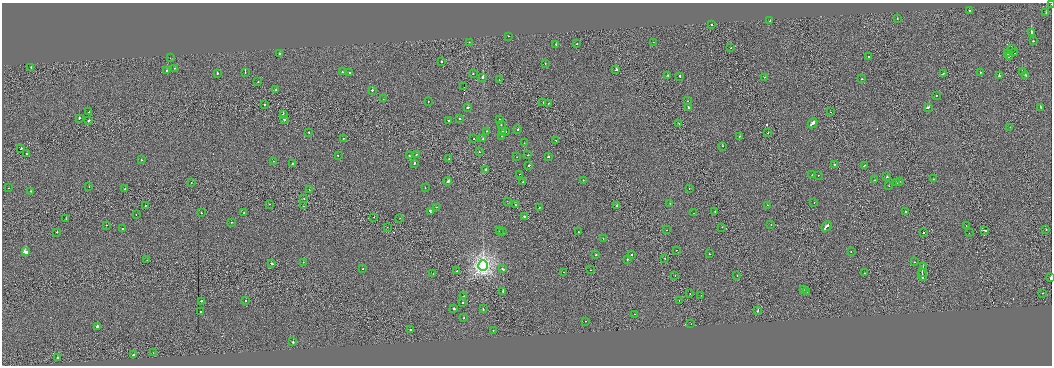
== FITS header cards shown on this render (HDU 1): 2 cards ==
NAXIS1  =                 2100
NAXIS2  =                  727

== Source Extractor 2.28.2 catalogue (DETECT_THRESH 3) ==
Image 2100 x 727 px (HDU 1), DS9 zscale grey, zoomed out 1/2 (1 PNG px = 2 x 2 image px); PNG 1054 x 368 px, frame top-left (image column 1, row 726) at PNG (2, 3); each listed source drawn as its Kron ellipse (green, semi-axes under 4 px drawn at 4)
Background -0.00311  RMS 0.2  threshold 0.603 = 3 sigma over >= 5 px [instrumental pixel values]
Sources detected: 232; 16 cannot appear on this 1/2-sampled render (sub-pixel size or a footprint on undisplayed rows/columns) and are neither listed nor drawn; the other 216 listed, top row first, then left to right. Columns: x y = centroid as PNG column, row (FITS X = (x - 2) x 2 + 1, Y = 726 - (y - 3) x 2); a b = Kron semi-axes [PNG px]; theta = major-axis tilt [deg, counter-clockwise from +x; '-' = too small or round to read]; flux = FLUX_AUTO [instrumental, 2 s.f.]
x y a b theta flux
1051 4 2 1 - 59
969 10 2 2 - 310
1046 13 2 1 - 120
897 19 2 2 - 71
770 21 2 2 - 75
711 25 2 1 - 250
1031 32 2 2 - 820
508 36 2 1 - 70
1033 41 2 2 - 120
469 42 2 1 - 45
653 42 2 2 - 47
556 44 2 2 - 93
577 44 2 1 - 140
731 48 2 1 - 78
1012 49 2 1 - 87
1014 53 2 1 - 120
280 54 2 2 - 290
1007 54 3 1 - 1300
868 57 2 2 - 110
1009 57 3 2 - 290
170 58 2 1 - 13
441 61 2 2 - 130
545 63 2 1 - 39
31 67 2 2 - 82
175 68 2 2 - 100
616 70 3 2 - 700
167 71 2 2 - 170
1022 71 2 1 - 200
245 72 2 1 - 330
342 72 2 2 - 110
350 72 2 2 - 140
981 72 2 2 - 140
217 73 2 2 - 190
473 74 2 2 - 65
943 74 3 2 - 290
668 75 2 2 - 82
1025 75 3 2 - 220
680 76 2 2 - 200
999 76 2 2 - 550
483 77 2 2 - 600
765 77 2 1 - 79
862 79 2 2 - 140
499 80 2 1 - 80
258 82 2 2 - 99
464 87 2 1 - 72000
276 90 2 2 - 1000
372 90 2 2 - 160
936 95 2 2 - 840
383 99 2 1 - 54
428 101 2 1 - 55
688 101 2 1 - 130
543 103 2 1 - 71
548 103 2 1 - 190
265 104 2 1 - 130
468 107 3 2 - 260
928 107 3 2 - 390
1041 107 3 2 - 310
689 108 4 2 - 750
89 112 2 2 - 88
830 112 2 1 - 60
283 114 2 2 - 850
79 118 2 2 - 140
460 118 2 2 - 200
284 119 2 2 - 360
449 120 2 2 - 250
500 120 2 2 - 97
88 121 2 2 - 250
679 123 2 1 - 68
812 123 5 2 - 2600
501 125 2 2 - 150
1010 127 2 1 - 110
518 129 2 2 - 270
487 131 2 2 - 80
309 132 2 2 - 92
502 132 2 2 - 81
506 132 2 1 - 74
768 133 2 2 - 140
502 136 2 2 - 110
739 136 2 2 - 77
343 138 2 2 - 200
474 139 2 1 - 110
483 139 2 2 - 140
556 140 2 1 - 290
524 143 2 1 - 90
722 146 2 2 - 250
21 149 2 2 - 200
479 152 2 2 - 83
27 153 2 2 - 200
338 155 2 2 - 60
416 155 3 2 - 300
528 155 2 2 - 180
409 156 2 2 - 130
517 157 2 1 - 52
548 157 2 2 - 230
449 159 2 1 - 64
141 160 2 2 - 80
273 161 2 1 - 38
292 163 2 2 - 130
414 163 2 2 - 320
834 164 2 2 - 190
529 165 2 2 - 140
864 166 2 1 - 110
486 170 2 2 - 190
520 174 2 2 - 52
812 175 2 2 - 42
818 175 2 2 - 100
887 177 2 2 - 130
933 179 2 1 - 44
583 180 2 1 - 71
874 180 2 1 - 130
448 181 4 2 - 390
523 182 2 1 - 70
899 182 2 1 - 69
191 183 2 1 - 59
896 183 2 2 - 160
889 186 2 2 - 60
89 187 2 2 - 51
9 188 2 2 - 180
425 188 2 1 - 74
689 188 2 2 - 99
125 189 2 1 - 64
309 190 2 2 - 50
31 191 2 2 - 85
304 198 2 2 - 84
507 201 2 1 - 80
670 203 2 2 - 95
814 203 2 1 - 50
269 204 2 1 - 60
516 205 2 2 - 85
767 205 2 2 - 100
145 206 2 2 - 170
303 206 2 2 - 150
617 206 2 2 - 54
436 207 2 2 - 98
539 207 2 1 - 86
430 211 4 2 - 1300
715 211 2 1 - 95
906 211 2 2 - 110
201 213 2 1 - 440
244 213 2 2 - 54
693 213 2 1 - 130
136 215 2 2 - 69
524 216 2 2 - 360
374 217 2 1 - 64
400 218 2 2 - 69
66 219 2 1 - 88
231 222 2 1 - 59
771 224 2 1 - 81
106 225 2 2 - 45
827 226 6 2 42 850
966 226 2 2 - 88
387 227 2 1 - 140
722 227 2 1 - 35
123 229 2 2 - 210
667 230 2 1 - 64
1046 230 2 2 - 140
499 231 2 2 - 150
984 231 4 2 - 300
57 232 2 2 - 97
503 232 2 2 - 130
578 232 2 1 - 140
923 233 2 2 - 350
969 233 2 1 - 45
603 238 2 2 - 83
676 250 2 1 - 64
25 252 4 2 - 1300
851 252 2 2 - 74
709 254 2 2 - 130
596 255 2 2 - 180
632 255 2 2 - 170
665 258 2 1 - 67
627 259 2 2 - 100
147 260 2 1 - 49
303 262 2 2 - 87
914 262 2 2 - 98
272 263 2 2 - 290
483 266 5 4 - 12000
923 267 2 2 - 380
363 269 2 1 - 180
503 269 3 2 - 440
591 270 2 1 - 41
457 271 2 2 - 160
563 272 2 1 - 58
922 272 2 2 - 560
864 273 2 2 - 56
433 274 2 1 - 40
922 275 6 2 -81 890
675 276 2 1 - 66
737 276 2 1 - 91
1051 277 3 1 - 520
803 289 2 1 - 67
503 291 2 2 - 380
807 292 2 2 - 56
1043 293 2 1 - 99
690 294 2 1 - 61
701 295 2 1 - 37
464 296 2 2 - 62
245 300 2 2 - 65
679 300 2 1 - 61
201 301 2 2 - 300
462 302 2 2 - 160
454 309 2 2 - 400
483 309 2 2 - 150
758 311 2 2 - 660
201 312 2 2 - 79
634 314 2 1 - 40
464 318 2 2 - 95
586 321 2 2 - 96
691 324 2 1 - 210
97 326 2 2 - 1000
411 330 2 1 - 450
493 330 2 2 - 100
293 342 2 2 - 480
153 353 2 1 - 51
134 354 3 2 - 300
58 357 2 1 - 690
At the frame edge (FLAGS 8, measured only in part): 2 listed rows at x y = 1051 4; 1051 277
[16 sub-pixel or undisplayed-footprint detections neither listed nor drawn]